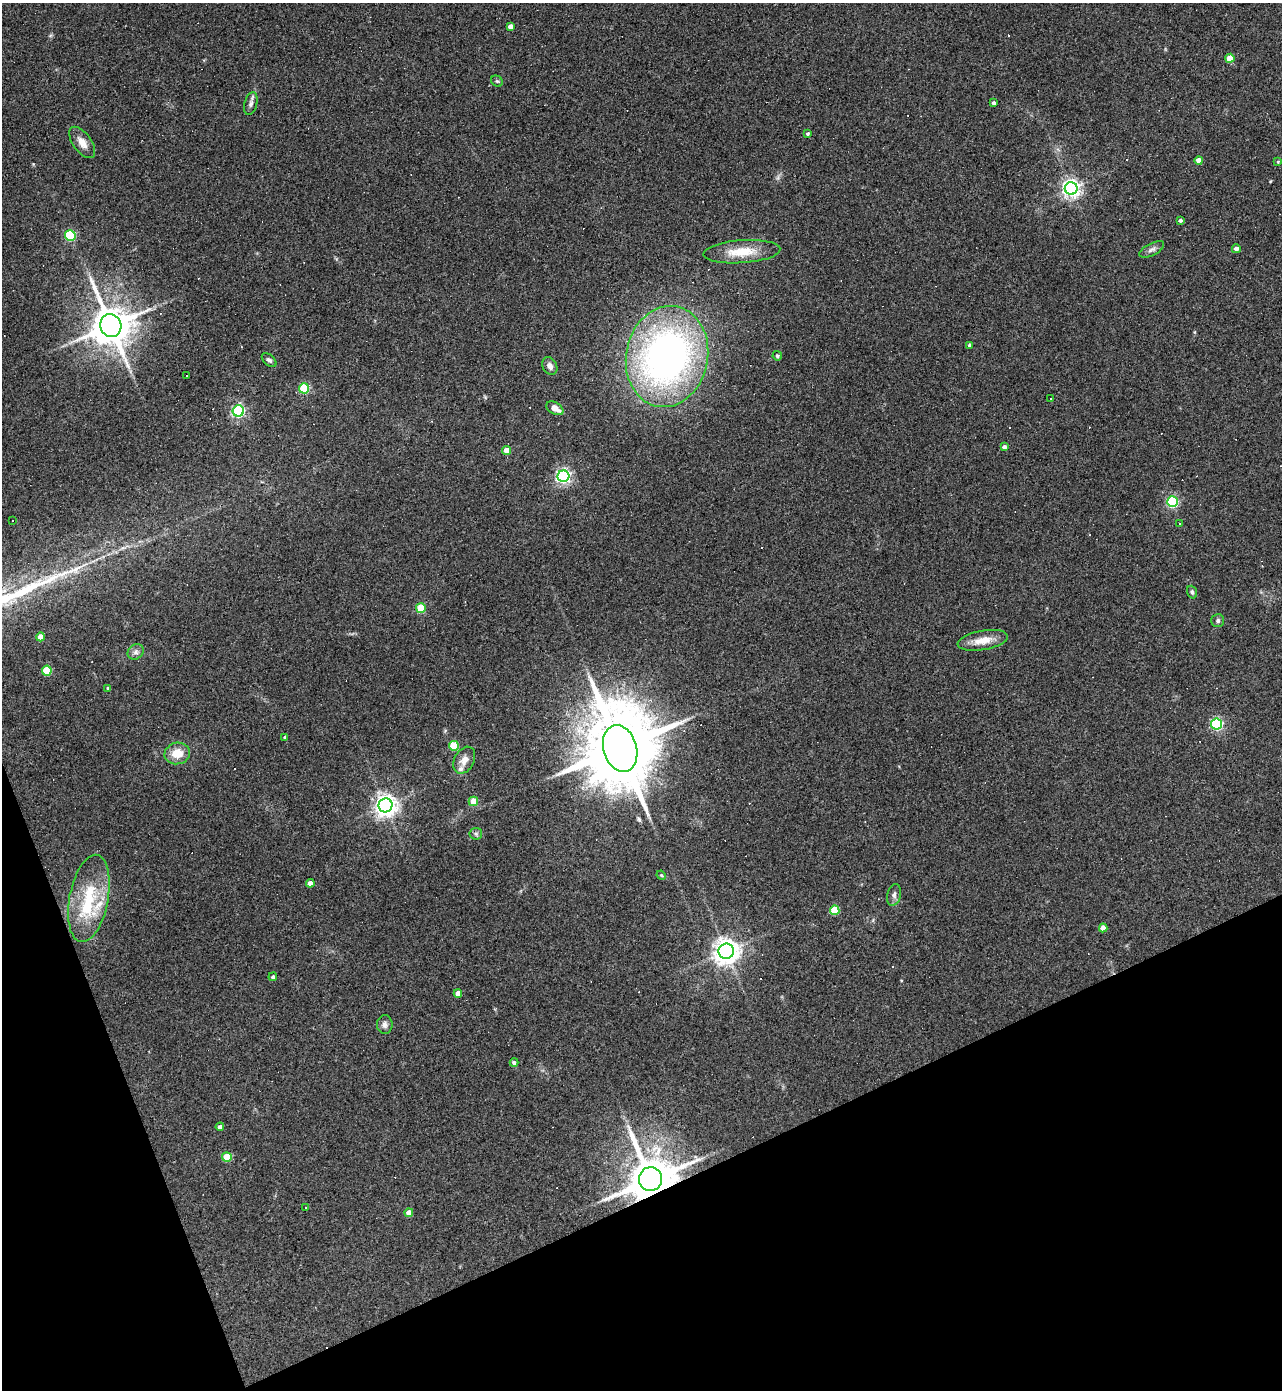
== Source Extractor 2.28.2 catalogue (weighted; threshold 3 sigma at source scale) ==
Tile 14 of 4 x 4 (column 2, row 4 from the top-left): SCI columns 1425-2704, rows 1-1388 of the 5540 x 5554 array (HDU 1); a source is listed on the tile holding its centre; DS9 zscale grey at full resolution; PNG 1284 x 1392 px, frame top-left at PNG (2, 3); each listed source drawn as its Kron ellipse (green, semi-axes under 4 px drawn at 4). Shown black and unused: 19% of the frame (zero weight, under 3 of 4 exposures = <1% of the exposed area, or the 3 px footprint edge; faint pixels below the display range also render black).
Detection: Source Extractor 2.28.2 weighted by HDU 2 'WHT'; one run over the whole footprint, this tile lists its part. Background 0.067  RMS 0.0076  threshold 0.0344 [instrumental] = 3 sigma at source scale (4.5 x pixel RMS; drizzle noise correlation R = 1.50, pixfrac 1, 0.05/0.05 arcsec/px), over >= 5 px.
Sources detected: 87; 1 inside a brighter object's white glare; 18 cosmic-ray / hot-pixel residue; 1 long thin detection or spike segment (spike, bleed or trail) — neither listed nor drawn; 2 inside a brighter listed object's ellipse — not listed separately; the other 65 listed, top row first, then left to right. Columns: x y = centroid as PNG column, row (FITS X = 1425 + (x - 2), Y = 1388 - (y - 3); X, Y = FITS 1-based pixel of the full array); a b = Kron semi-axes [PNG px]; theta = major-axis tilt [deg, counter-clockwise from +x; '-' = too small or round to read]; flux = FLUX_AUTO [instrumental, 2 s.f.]
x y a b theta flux
510 26 4 4 - 4.4
1230 58 4 4 - 14
497 81 6 5 - 1.2
993 103 3 3 - 1.5
251 104 12 6 76 3
808 134 3 3 - 1.2
82 142 18 9 -55 7
1199 160 4 4 - 7.8
1278 162 3 3 - 0.69
1071 188 6 6 - 310
1180 220 4 3 - 1.7
70 235 5 5 - 65
1152 249 13 6 27 2.9
1236 249 4 4 - 3.2
742 252 38 11 4 21
111 325 11 10 - 2600
970 345 3 3 - 1.9
667 356 51 41 78 320
777 356 5 4 - 1.6
269 360 8 5 -42 2
550 366 9 7 -61 3.6
187 376 2 2 - 0.79
304 388 5 5 - 46
1051 398 2 2 - 0.52
555 408 9 6 -32 6.8
238 411 5 5 - 120
1004 447 4 4 - 2.2
507 450 4 4 - 12
563 476 6 5 - 190
1173 502 5 5 - 83
13 521 3 3 - 11
1180 524 3 3 - 5.8
1192 592 6 4 -72 1.7
421 608 5 5 - 29
1218 621 6 6 - 1.6
41 637 4 4 - 9.2
983 640 25 9 10 11
136 652 8 7 - 2.7
47 671 5 5 - 29
108 688 4 3 - 1.2
1217 724 5 5 - 100
285 737 3 3 - 1.2
454 746 5 5 - 33
620 749 24 16 -73 11000
177 753 13 10 13 12
464 760 14 10 62 6
473 801 5 4 - 19
385 805 7 7 - 540
476 834 6 6 - 1.6
661 875 5 3 - 0.74
310 883 4 4 - 5.8
894 895 11 7 77 2.9
89 898 44 19 79 42
835 910 5 5 - 28
1103 928 4 4 - 5.9
726 951 7 7 - 750
273 977 4 4 - 1.6
458 993 4 4 - 5.3
385 1025 9 8 - 3.2
514 1063 4 4 - 1.8
220 1127 4 4 - 2.4
227 1157 5 4 - 21
650 1179 12 11 - 3800
306 1208 3 3 - 1.5
409 1213 4 4 - 7.1
Overlapping masked pixels (flux is a lower limit): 1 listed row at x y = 650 1179